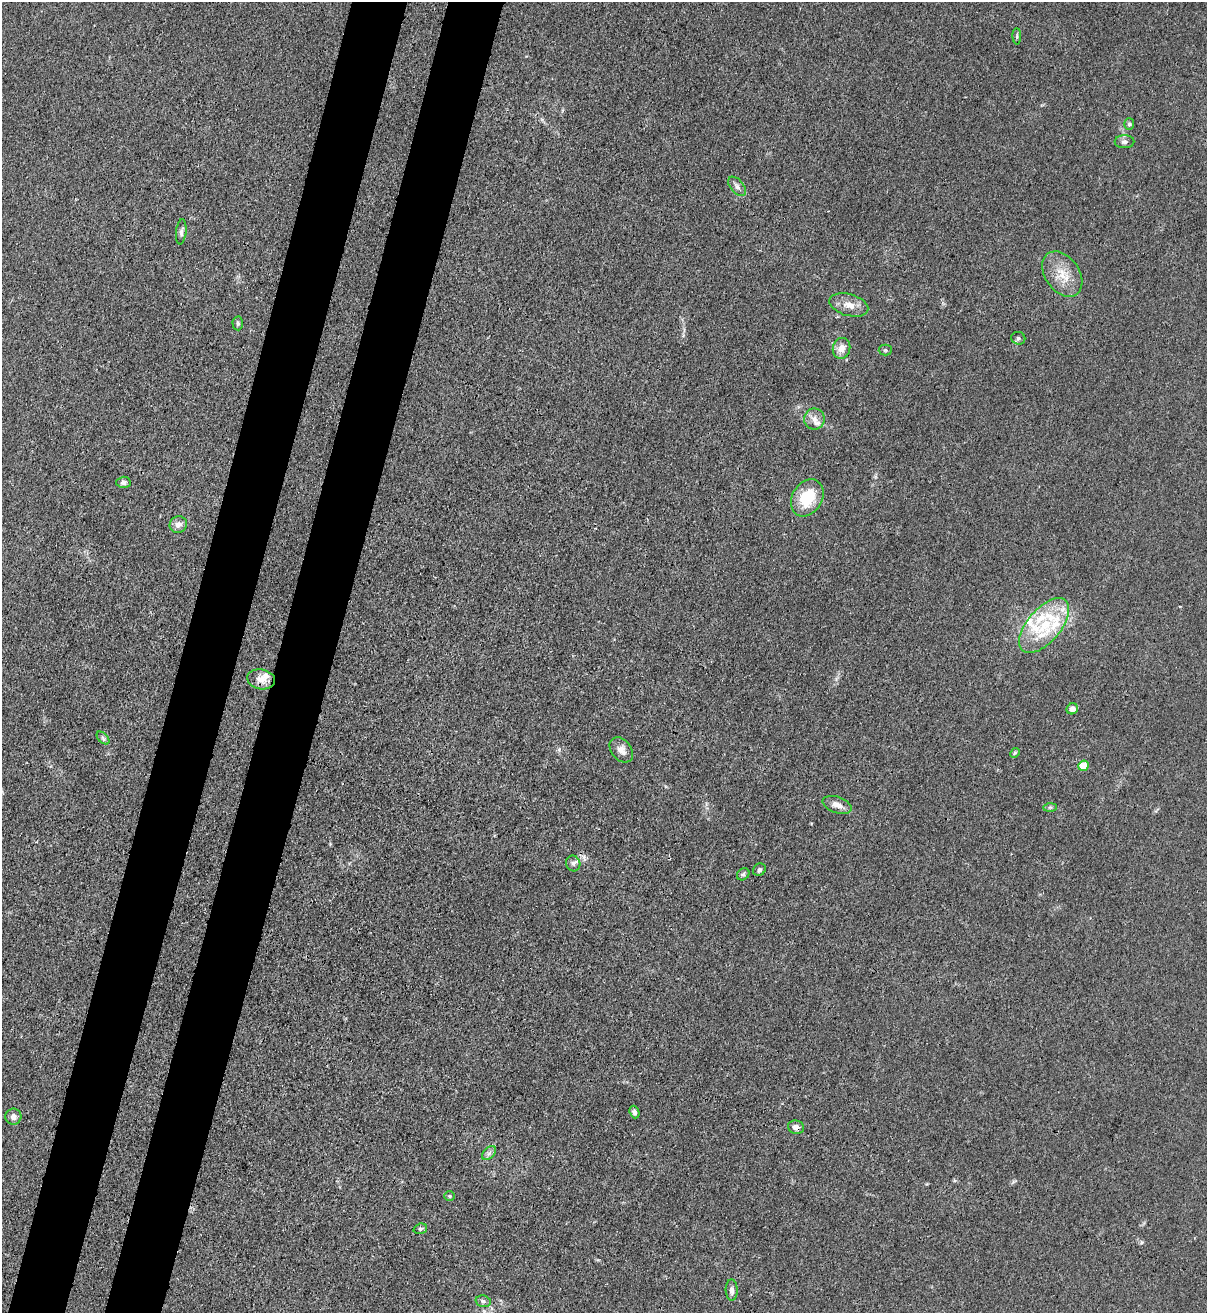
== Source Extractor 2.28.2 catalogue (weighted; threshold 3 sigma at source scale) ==
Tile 7 of 4 x 4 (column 3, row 2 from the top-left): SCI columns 2627-3831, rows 2653-3963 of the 5381 x 5304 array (HDU 1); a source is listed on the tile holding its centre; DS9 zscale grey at full resolution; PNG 1209 x 1315 px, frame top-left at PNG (2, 2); each listed source drawn as its Kron ellipse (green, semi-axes under 4 px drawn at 4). Shown black and unused: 9% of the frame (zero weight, under 3 of 4 exposures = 7% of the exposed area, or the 3 px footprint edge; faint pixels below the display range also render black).
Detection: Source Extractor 2.28.2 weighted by HDU 2 'WHT'; one run over the whole footprint, this tile lists its part. Background 0.0241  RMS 0.0029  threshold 0.0129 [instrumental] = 3 sigma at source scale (4.5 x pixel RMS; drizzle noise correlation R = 1.50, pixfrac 1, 0.05/0.05 arcsec/px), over >= 5 px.
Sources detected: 41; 6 inside a brighter listed object's ellipse — not listed separately; the other 35 listed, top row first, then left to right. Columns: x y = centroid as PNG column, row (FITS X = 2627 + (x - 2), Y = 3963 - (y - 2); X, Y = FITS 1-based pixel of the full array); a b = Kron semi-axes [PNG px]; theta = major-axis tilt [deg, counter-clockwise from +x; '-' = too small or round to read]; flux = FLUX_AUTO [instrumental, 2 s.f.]
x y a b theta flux
1017 36 8 4 -89 0.5
1129 124 6 5 - 0.54
1124 142 10 6 -1 0.93
737 186 11 6 -50 1.2
181 232 12 5 84 0.93
1062 274 25 17 -55 6.2
849 305 20 11 -16 3.2
238 323 7 5 -87 0.56
1018 338 7 6 - 0.66
841 348 10 8 75 2.6
885 350 6 5 - 0.46
814 419 10 10 - 1.9
123 482 7 5 3 0.91
807 498 20 15 58 11
178 524 9 8 - 1.8
1044 625 33 16 49 13
261 679 14 10 -11 2.8
1072 709 6 5 - 1.8
103 738 8 4 -46 0.65
621 750 14 10 -50 2.2
1015 753 5 4 - 0.35
1084 766 5 5 - 6.3
837 805 15 8 -19 2.2
1050 807 7 4 1 0.46
573 863 8 7 - 0.96
759 870 7 6 - 0.59
743 874 7 5 43 0.61
634 1112 6 5 - 0.73
13 1117 8 8 - 1.3
796 1127 8 6 -19 1.4
489 1153 8 5 45 0.91
450 1196 5 5 - 0.45
420 1229 7 5 17 0.49
732 1290 10 6 -89 1.2
483 1301 8 5 -15 0.7
Overlapping masked pixels (flux is a lower limit): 1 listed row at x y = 796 1127